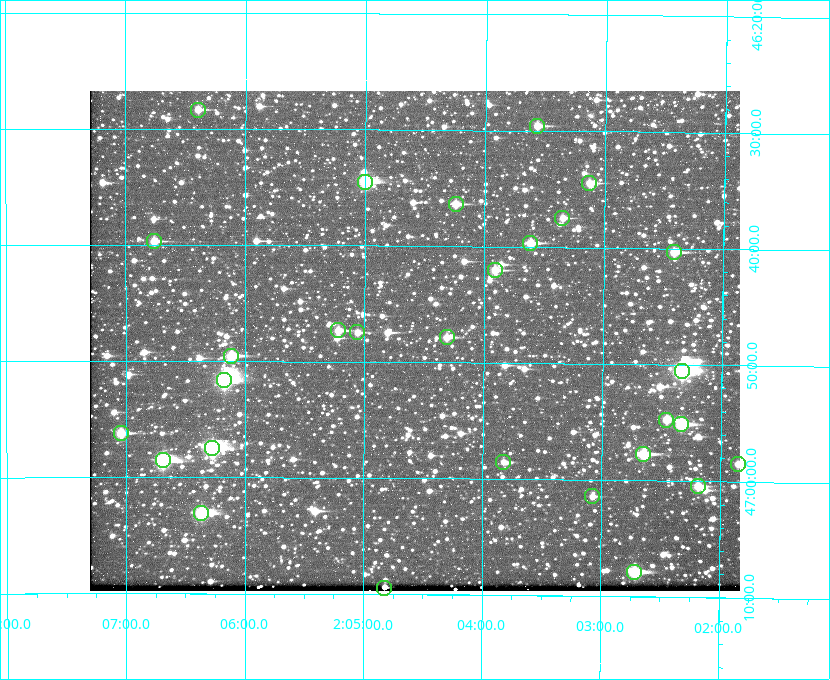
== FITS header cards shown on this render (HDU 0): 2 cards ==
NAXIS1  =                  650 / Width of table row in bytes
NAXIS2  =                  500 / Number of rows in table

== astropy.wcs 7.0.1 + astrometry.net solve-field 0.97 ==
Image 650 x 500 px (HDU 0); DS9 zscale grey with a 90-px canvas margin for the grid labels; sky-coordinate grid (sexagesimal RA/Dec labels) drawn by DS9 from the SOLVED WCS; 29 Tycho-2 reference stars matched to detected sources circled (green)
Header WCS: none
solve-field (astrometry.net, Tycho-2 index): SOLVED blind (the file carries no WCS)
Solved WCS: RA---TAN-SIP/DEC--TAN-SIP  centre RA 02:04:35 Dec +46:48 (31.14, +46.80 deg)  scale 5.16 arcsec/px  FOV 55.9' x 43.0'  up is +180 deg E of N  parity flipped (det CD > 0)
(file carries no celestial WCS; the grid is the blind solution)
Tycho-2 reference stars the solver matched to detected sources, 29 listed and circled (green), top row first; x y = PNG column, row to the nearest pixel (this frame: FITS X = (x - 90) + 1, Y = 500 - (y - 91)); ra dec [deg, ICRS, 3 dp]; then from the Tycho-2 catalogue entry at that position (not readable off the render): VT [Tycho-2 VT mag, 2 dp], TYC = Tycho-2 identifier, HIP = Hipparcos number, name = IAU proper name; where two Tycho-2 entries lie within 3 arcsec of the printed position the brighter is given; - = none
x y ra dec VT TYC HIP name
198 110 31.598 +46.472 10.81 3281-451-1 - -
537 126 30.892 +46.493 10.70 3280-490-1 - -
365 182 31.250 +46.575 8.43 3281-919-1 - -
589 183 30.782 +46.574 10.16 3280-645-1 - -
456 204 31.061 +46.606 9.99 3281-582-1 - -
562 218 30.837 +46.625 10.69 3280-1254-1 - -
154 241 31.690 +46.661 10.70 3281-375-1 - -
530 243 30.904 +46.661 9.60 3280-781-1 - -
674 252 30.604 +46.672 9.47 3280-908-1 - -
495 270 30.978 +46.700 9.85 3281-909-1 - -
338 330 31.305 +46.788 10.64 3281-663-1 - -
357 332 31.264 +46.791 10.76 3281-86-1 - -
447 337 31.078 +46.798 10.61 3281-114-1 - -
231 356 31.529 +46.825 9.32 3281-34-1 - -
682 371 30.583 +46.843 7.07 3280-746-1 9508 -
224 380 31.543 +46.860 7.50 3281-160-1 9805 -
666 420 30.615 +46.912 10.08 3284-203-1 - -
681 424 30.584 +46.919 9.47 3284-629-1 - -
121 433 31.760 +46.936 9.76 3285-99-1 - -
212 448 31.569 +46.957 8.53 3285-177-1 9816 -
643 454 30.663 +46.962 9.31 3284-347-1 - -
163 460 31.671 +46.975 8.89 3285-43-1 - -
503 462 30.956 +46.975 11.27 3285-185-1 - -
738 464 30.464 +46.975 10.61 3284-511-1 - -
698 486 30.548 +47.007 10.42 3284-727-1 - -
592 496 30.769 +47.024 11.20 3284-681-1 - -
201 513 31.591 +47.051 8.70 3285-1195-1 - -
634 572 30.679 +47.131 10.02 3284-307-1 - -
384 588 31.205 +47.157 10.28 3285-879-1 - -